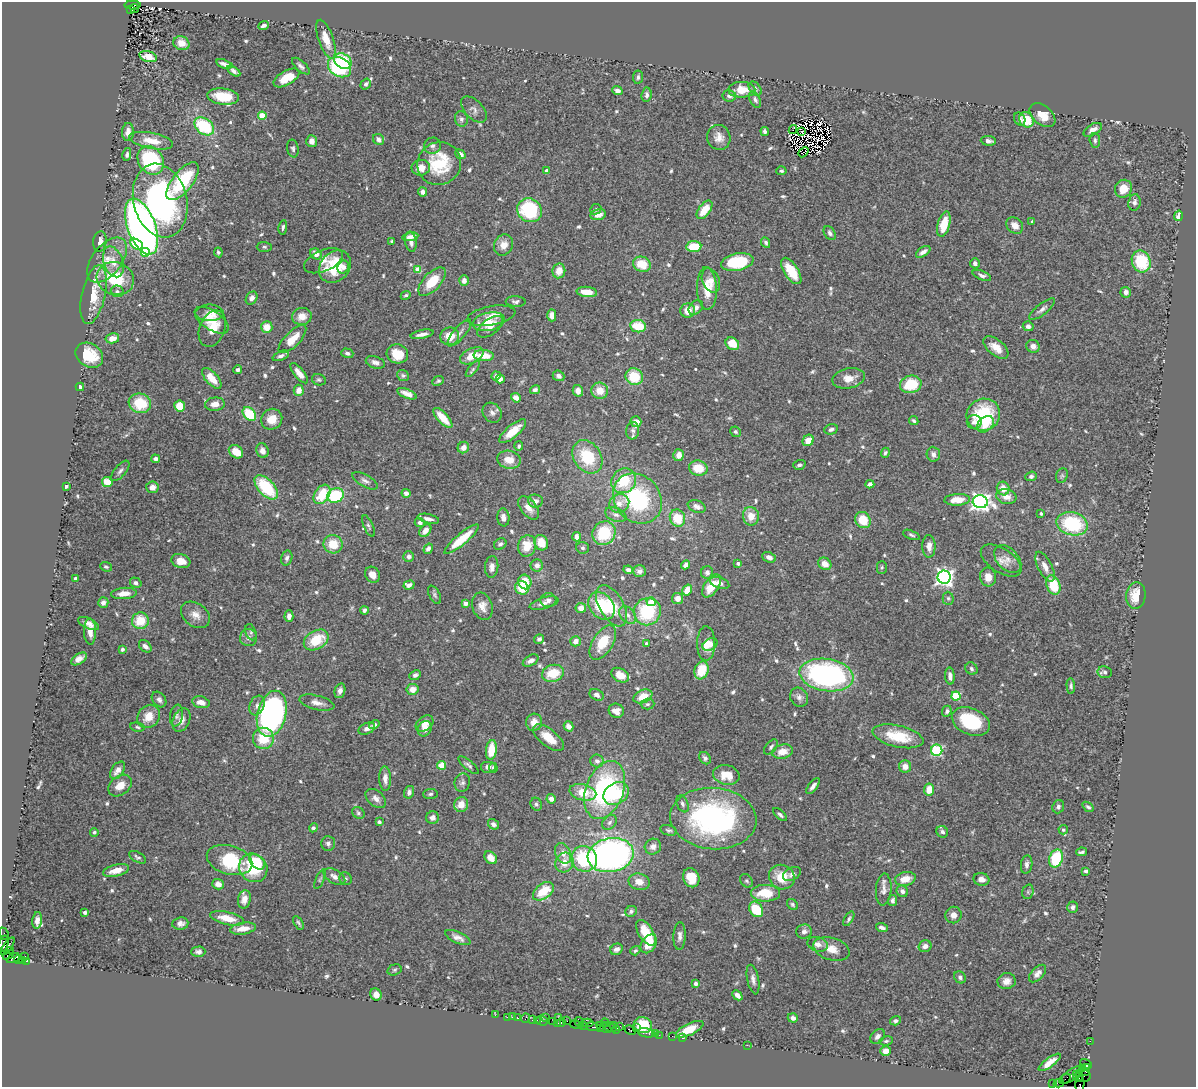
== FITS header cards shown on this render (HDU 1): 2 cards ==
NAXIS1  =                 1194
NAXIS2  =                 1085

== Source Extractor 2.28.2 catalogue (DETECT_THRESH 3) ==
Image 1194 x 1085 px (HDU 1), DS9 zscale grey, 1 PNG px = 1 image px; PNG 1198 x 1089 px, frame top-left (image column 1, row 1085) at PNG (2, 2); each listed source drawn as its Kron ellipse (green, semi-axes under 4 px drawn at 4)
Background 0.697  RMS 0.028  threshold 0.0851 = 3 sigma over >= 5 px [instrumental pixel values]
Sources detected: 683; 3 with non-positive FLUX_AUTO (blend fragments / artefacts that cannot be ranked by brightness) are neither listed nor drawn; of the other 680, the 500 brightest by FLUX_AUTO listed and drawn (180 fainter detections omitted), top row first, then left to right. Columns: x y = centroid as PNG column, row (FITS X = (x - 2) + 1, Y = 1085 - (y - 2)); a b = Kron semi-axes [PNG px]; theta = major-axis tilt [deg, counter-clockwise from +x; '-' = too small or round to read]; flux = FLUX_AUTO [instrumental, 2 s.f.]
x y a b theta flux
133 5 8 3 1 430
135 8 4 3 - 77
130 10 3 3 - 98
264 25 5 3 - 6.3
326 39 20 7 -71 28
181 43 8 7 - 19
148 57 9 5 -15 21
343 61 9 7 -30 93
224 64 8 3 -18 8.4
301 66 11 5 -42 6.6
340 67 12 9 -30 160
234 71 7 4 -34 6.3
638 77 6 5 - 4.7
286 78 14 7 30 40
366 84 6 5 - 5.8
755 89 8 5 -49 4.7
617 90 5 4 - 8.2
742 90 13 8 0 34
647 95 7 5 84 6.3
223 96 16 8 -7 42
729 96 7 5 -10 7.3
755 100 9 5 -61 5.2
474 109 16 9 -46 10
1042 115 15 9 -39 28
262 116 4 4 - 58
461 119 7 6 - 6.4
1020 119 7 5 -63 5.2
1026 120 8 6 -48 45
204 126 11 7 -38 120
793 129 4 2 - 3.8
1093 130 10 5 31 12
765 131 4 4 - 4.9
801 131 3 2 - 4.9
128 132 9 6 86 11
719 137 12 11 - 17
378 139 6 5 - 7.8
1095 140 7 5 -86 4.3
151 141 22 8 -11 32
312 141 6 5 - 13
988 141 8 4 -6 7.6
432 146 8 8 - 7
293 149 9 6 -79 4.9
803 152 6 2 42 3.4
127 154 6 4 78 4.4
460 154 5 4 - 8.6
151 160 15 12 -54 190
439 164 22 21 - 100
421 168 9 7 8 20
547 171 4 3 - 12
781 171 5 4 - 3.5
183 181 23 10 52 120
1123 189 9 8 - 29
423 192 4 4 - 9.5
160 201 37 26 -76 480
1134 202 8 6 82 7.8
596 209 6 5 - 3.7
529 210 12 11 - 150
704 210 10 6 53 37
598 215 8 5 12 17
1179 216 5 3 - 11
1032 222 3 3 - 5.4
944 224 13 6 75 52
1015 225 9 7 -45 17
142 227 29 14 -70 1200
283 227 7 4 81 4.4
830 233 7 5 -58 6.5
410 237 8 4 10 11
100 241 10 6 83 13
392 241 3 3 - 3.4
411 242 10 5 -81 9.8
766 242 5 4 - 4.5
137 244 7 5 -29 51
503 245 11 9 63 19
264 247 7 5 -1 4.1
694 247 7 5 4 56
145 252 4 4 - 62
218 252 5 4 - 3.5
923 252 8 4 33 8.8
316 254 6 5 - 10
107 260 26 14 52 47
323 261 20 10 23 17
1141 261 11 9 -67 91
113 262 16 9 -72 23
737 262 16 8 11 110
975 263 5 5 - 7.6
642 264 9 7 -19 40
335 266 18 14 47 72
343 267 7 5 64 9.1
418 270 4 4 - 49
559 271 7 6 - 22
791 271 15 7 -57 40
982 275 10 4 -22 6
115 279 19 16 -20 95
711 280 12 8 -67 14
464 281 5 5 - 10
432 282 18 8 46 51
707 288 21 10 -88 38
117 291 6 5 - 4.3
587 292 10 5 -6 25
1126 292 5 5 - 10
94 295 30 11 78 60
406 295 5 4 - 4
252 298 7 5 57 9.4
516 301 10 5 -1 5.1
696 308 8 6 46 8.7
1042 309 16 5 38 8.3
688 311 7 7 - 22
210 313 14 8 1 18
552 315 6 4 -89 13
302 316 10 8 9 22
491 316 24 9 10 23
212 320 19 9 -33 26
489 322 16 9 13 23
638 326 8 6 -8 53
1028 326 5 5 - 7.6
267 327 6 5 - 28
490 327 15 7 36 16
212 328 19 12 67 35
459 333 17 6 50 8.7
422 334 11 4 12 11
450 336 9 9 - 28
112 338 7 5 11 18
292 339 18 7 45 32
732 344 7 6 - 34
1033 346 7 6 - 11
996 347 15 8 -39 22
347 353 6 4 -17 5.7
397 354 11 9 -14 43
89 355 15 11 -34 54
484 355 10 5 -4 33
281 356 8 4 22 6.7
472 356 12 7 27 33
375 362 10 5 -18 7.7
473 369 10 4 50 4
237 370 4 4 - 6.1
299 373 12 5 -51 15
403 376 6 5 - 3.8
496 376 4 4 - 5.6
559 376 6 5 - 8.2
634 377 9 8 - 61
212 378 13 6 -47 32
849 378 16 10 11 21
500 379 4 4 - 7
319 380 7 5 -23 3.6
438 381 6 4 23 3.5
911 384 11 8 14 62
80 387 4 3 - 9.6
299 390 5 5 - 17
535 390 5 4 - 4.6
578 391 6 5 - 13
600 391 8 8 - 28
407 394 10 4 -22 12
516 398 5 4 - 14
140 403 11 9 -18 66
215 404 10 6 6 16
180 406 5 5 - 41
492 413 10 9 - 9.4
249 414 8 5 -46 83
983 415 17 16 - 120
443 418 13 5 -47 31
272 419 11 10 - 26
914 421 5 4 - 3.6
636 422 5 5 - 19
974 422 7 7 - 8.4
985 424 9 7 46 27
831 429 7 5 15 4.8
513 431 17 6 40 31
633 431 9 6 81 5.7
736 432 6 5 - 3.6
808 440 6 5 - 25
519 446 5 4 - 4
463 448 6 5 - 12
262 451 7 6 - 13
236 452 8 6 -37 28
885 453 5 4 - 3.8
933 454 7 6 - 9.5
679 455 6 5 - 14
587 457 18 13 -56 85
156 459 4 4 - 5.8
509 460 12 9 -11 25
799 465 6 5 - 4.6
698 468 9 7 -14 38
120 471 12 5 49 6.4
1031 476 6 4 22 4.8
1062 476 7 5 68 3.8
365 481 14 6 -30 8.1
624 481 13 11 46 71
107 482 5 5 - 30
870 484 4 4 - 8.3
66 486 4 3 - 3.8
152 487 6 6 - 14
266 487 15 8 -47 110
1003 488 7 6 - 20
406 493 4 4 - 9.2
322 494 10 7 56 61
335 495 8 7 - 110
1006 497 10 7 -12 17
637 498 27 22 -49 190
957 500 13 6 2 30
535 501 7 6 - 9.5
980 502 7 6 - 1000
619 503 10 9 - 17
697 506 9 6 -22 9.1
529 508 13 7 -52 17
1041 514 3 3 - 3.6
616 515 11 6 -21 8.5
751 516 9 8 - 25
503 517 9 6 -84 9.4
677 518 9 7 -66 47
428 519 11 4 -13 9.5
863 520 8 7 - 41
420 522 5 4 - 6.4
1072 524 16 11 -14 140
368 526 11 4 -66 4.4
425 530 7 5 50 13
604 533 12 11 - 80
911 535 9 4 -21 4
577 537 4 4 - 10
461 539 22 5 40 53
541 543 8 6 -62 29
333 544 9 9 - 40
500 544 6 5 - 4.2
527 546 11 9 75 36
929 546 11 6 -90 14
583 548 6 6 - 4.2
428 549 5 4 - 7.1
409 556 5 5 - 7.9
769 557 7 5 -24 9.2
287 558 7 5 74 5.9
1008 559 16 10 -46 18
181 561 9 7 -17 16
1001 561 23 12 -33 20
738 563 4 4 - 4.3
825 564 7 6 - 18
537 565 6 6 - 8.2
686 565 5 4 - 8.3
106 567 6 4 -22 3.3
492 567 11 6 84 11
882 567 6 5 - 3.6
1045 567 16 7 -63 14
628 570 5 4 - 6.4
639 571 6 6 - 8.9
707 572 6 6 - 6.9
372 575 8 7 - 16
944 577 6 6 - 860
988 577 9 8 - 18
75 579 4 3 - 11
525 582 7 6 - 38
136 583 6 5 - 6
720 583 10 5 -19 9.6
409 585 5 4 - 7.1
1053 585 10 6 -68 61
712 586 13 7 55 30
522 588 7 6 - 41
687 590 5 4 - 27
124 593 13 5 5 21
434 595 10 5 -62 4.6
1136 595 13 9 83 41
677 598 6 5 - 14
948 598 6 5 - 3.8
548 600 8 7 - 7.3
651 602 5 4 - 43
103 603 5 5 - 9.3
465 603 4 4 - 13
544 603 15 5 16 10
482 606 14 10 -71 17
602 606 15 11 -47 90
612 606 23 12 -60 49
581 608 5 5 - 17
364 610 4 4 - 5.3
647 612 14 13 - 110
195 615 16 11 -37 19
628 615 10 7 -50 9.8
289 616 6 4 88 9.7
140 621 8 8 - 47
88 623 11 5 -24 11
90 631 13 6 -88 16
251 632 8 5 -70 4
248 638 8 8 - 8.8
539 639 5 4 - 5.3
316 640 13 9 31 64
575 641 5 5 - 11
603 642 19 10 58 54
646 643 3 3 - 5
706 643 17 9 90 26
710 644 8 5 31 9.3
145 646 7 5 -43 8
122 649 4 4 - 5.4
79 659 9 5 33 12
531 661 8 5 29 9.4
971 669 6 5 - 5
702 670 9 7 72 47
1105 672 7 6 - 5.4
553 673 11 8 14 51
415 675 6 4 27 6.1
620 675 9 6 -32 24
826 675 27 16 -9 480
950 676 8 4 -86 11
1071 686 8 4 -86 4.3
412 689 6 5 - 16
340 691 7 5 75 8.1
597 695 7 5 -26 8.6
643 696 10 6 23 29
956 696 4 4 - 85
799 697 10 8 -56 8.6
159 700 8 6 -52 7
201 702 9 5 -13 16
317 703 18 7 -14 13
647 704 7 5 2 4.6
257 705 10 7 69 8.8
616 711 8 7 - 15
947 711 5 4 - 4.5
272 714 23 14 75 620
149 716 12 10 49 29
177 716 11 6 81 6.1
181 720 12 8 66 14
534 722 8 8 - 17
971 722 20 13 -23 110
425 723 10 7 38 13
374 725 5 3 - 5.3
568 726 5 4 - 12
137 727 7 4 -9 3.6
367 729 9 5 23 8.8
425 729 8 6 60 14
898 736 26 11 -13 68
263 738 10 10 - 55
549 738 18 8 -38 34
771 747 9 5 51 4.7
491 750 10 5 83 44
937 750 6 5 - 160
782 752 10 7 14 23
705 758 7 5 -50 5.1
597 761 6 6 - 8.4
441 765 4 4 - 50
468 765 13 4 -40 5.4
905 766 6 6 - 14
488 767 8 6 0 7.1
493 768 5 4 - 4.1
118 770 10 6 56 15
726 775 13 9 -12 32
385 779 12 6 -88 12
462 782 9 7 73 6.3
120 785 13 9 39 23
813 786 9 4 52 7.6
929 789 6 5 - 26
605 790 30 19 70 280
409 792 6 5 - 7.5
583 792 14 8 -13 47
430 794 7 5 3 4.1
616 794 13 10 35 72
376 798 12 7 -38 11
551 799 5 4 - 13
461 804 7 7 - 25
536 804 7 5 -64 4.4
682 804 9 5 -68 5.5
1058 807 7 5 70 5.7
1088 807 6 4 -37 3.7
358 813 6 5 - 3.8
780 815 8 4 -43 4.8
432 818 6 6 - 11
713 818 43 30 -5 420
379 822 4 3 - 4.1
609 822 8 6 46 6
493 824 6 5 - 8.3
313 828 4 4 - 3.6
668 830 8 5 -14 3.9
1063 830 5 4 - 4.2
94 832 4 4 - 3.9
942 832 6 5 - 7
328 843 7 6 - 6.3
653 847 8 7 - 10
1082 852 6 3 8 4.2
563 853 11 7 -64 16
611 855 23 17 11 730
137 857 9 5 -29 4.7
491 858 7 5 -45 20
584 859 13 12 - 140
1056 859 9 6 73 98
230 860 23 14 -16 120
257 862 9 6 -42 53
564 863 10 9 - 27
1027 865 9 5 81 8
253 868 15 13 -49 78
116 871 13 6 14 24
1086 871 4 3 - 5.3
792 874 9 6 29 8.4
334 877 12 7 -31 10
782 877 13 12 - 43
691 878 10 8 -68 38
320 879 10 4 66 3.7
346 879 7 6 - 4.2
905 879 10 6 12 25
981 879 8 6 -12 11
746 881 7 5 -50 3.5
639 882 11 8 -13 18
218 884 6 5 - 15
884 890 16 7 86 11
543 891 12 7 37 51
902 891 6 5 - 9
1028 892 7 5 71 3.7
765 893 14 8 -1 51
244 899 9 6 79 18
893 901 5 4 - 5.7
792 904 6 5 - 3.6
1072 907 6 5 - 5.9
756 909 8 6 -55 61
631 911 6 5 - 4.9
85 912 4 3 - 5.8
953 915 8 8 - 12
227 918 17 6 -12 33
849 919 8 3 59 4.1
37 920 8 5 82 9.9
180 923 8 6 7 9
298 923 7 4 -60 3.4
882 928 6 3 -18 6.2
243 929 13 6 9 22
804 932 8 7 - 8.2
646 933 14 7 -58 46
4 934 6 3 -64 86
679 936 14 6 87 9.4
458 938 13 5 -24 10
4 944 8 4 73 270
649 944 10 7 56 29
818 944 10 7 -15 14
8 946 10 4 57 590
925 946 6 5 - 10
616 949 6 5 - 8.2
831 949 18 11 -17 26
10 950 3 3 - 69
635 951 5 4 - 3.7
198 952 7 5 1 6.2
8 955 6 3 30 91
25 956 2 2 - 15
13 958 7 3 32 140
18 960 4 3 - 27
23 961 3 3 - 19
26 961 3 2 - 74
394 970 7 5 17 3.5
1038 974 11 6 46 8.8
960 977 6 5 - 5.4
753 979 15 5 -78 9.4
1007 981 9 8 - 13
696 984 4 3 - 5.1
376 994 6 5 - 12
737 995 6 4 -43 8.2
495 1015 3 2 - 11
507 1017 2 2 - 18
512 1017 2 2 - 11
546 1017 3 2 - 7.9
518 1018 3 3 - 86
525 1018 5 2 - 20
559 1018 3 3 - 28
793 1018 5 4 - 8
533 1020 3 3 - 100
537 1020 2 2 - 32
542 1021 6 5 - 93
567 1021 2 2 - 44
896 1021 6 4 19 4.4
553 1022 3 2 - 30
579 1022 5 4 - 180
558 1023 3 2 - 35
561 1023 4 3 - 36
587 1023 6 3 0 84
605 1023 4 2 - 71
576 1025 6 3 -12 130
613 1025 3 2 - 67
643 1025 9 8 - 55
583 1026 4 3 - 70
620 1026 3 2 - 35
593 1027 7 3 -11 190
610 1027 7 3 -30 140
600 1028 2 2 - 38
604 1028 8 3 -28 85
636 1028 2 2 - 44
616 1029 4 3 - 66
690 1029 15 5 26 39
630 1030 6 3 -30 55
646 1033 9 3 -11 160
655 1034 3 2 - 61
659 1035 2 2 - 32
672 1036 2 2 - 28
877 1036 8 5 45 8
683 1038 3 2 - 45
886 1041 7 4 9 3.4
1090 1041 2 2 - 18
747 1045 2 2 - 44
886 1051 5 5 - 15
1050 1062 13 4 36 19
1086 1064 6 2 -32 76
1086 1067 3 3 - 52
1082 1069 3 2 - 44
1085 1071 3 2 - 37
1076 1074 4 3 - 330
1071 1075 13 5 36 310
1083 1075 7 6 - 54
1078 1077 5 4 - 830
1065 1079 6 2 32 63
1052 1083 3 2 - 17
1059 1083 5 3 - 44
1080 1084 8 4 87 160
At the frame edge (FLAGS 8, measured only in part): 1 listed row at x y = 1080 1084
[180 fainter detections neither listed nor drawn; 3 non-positive-flux detections neither listed nor drawn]